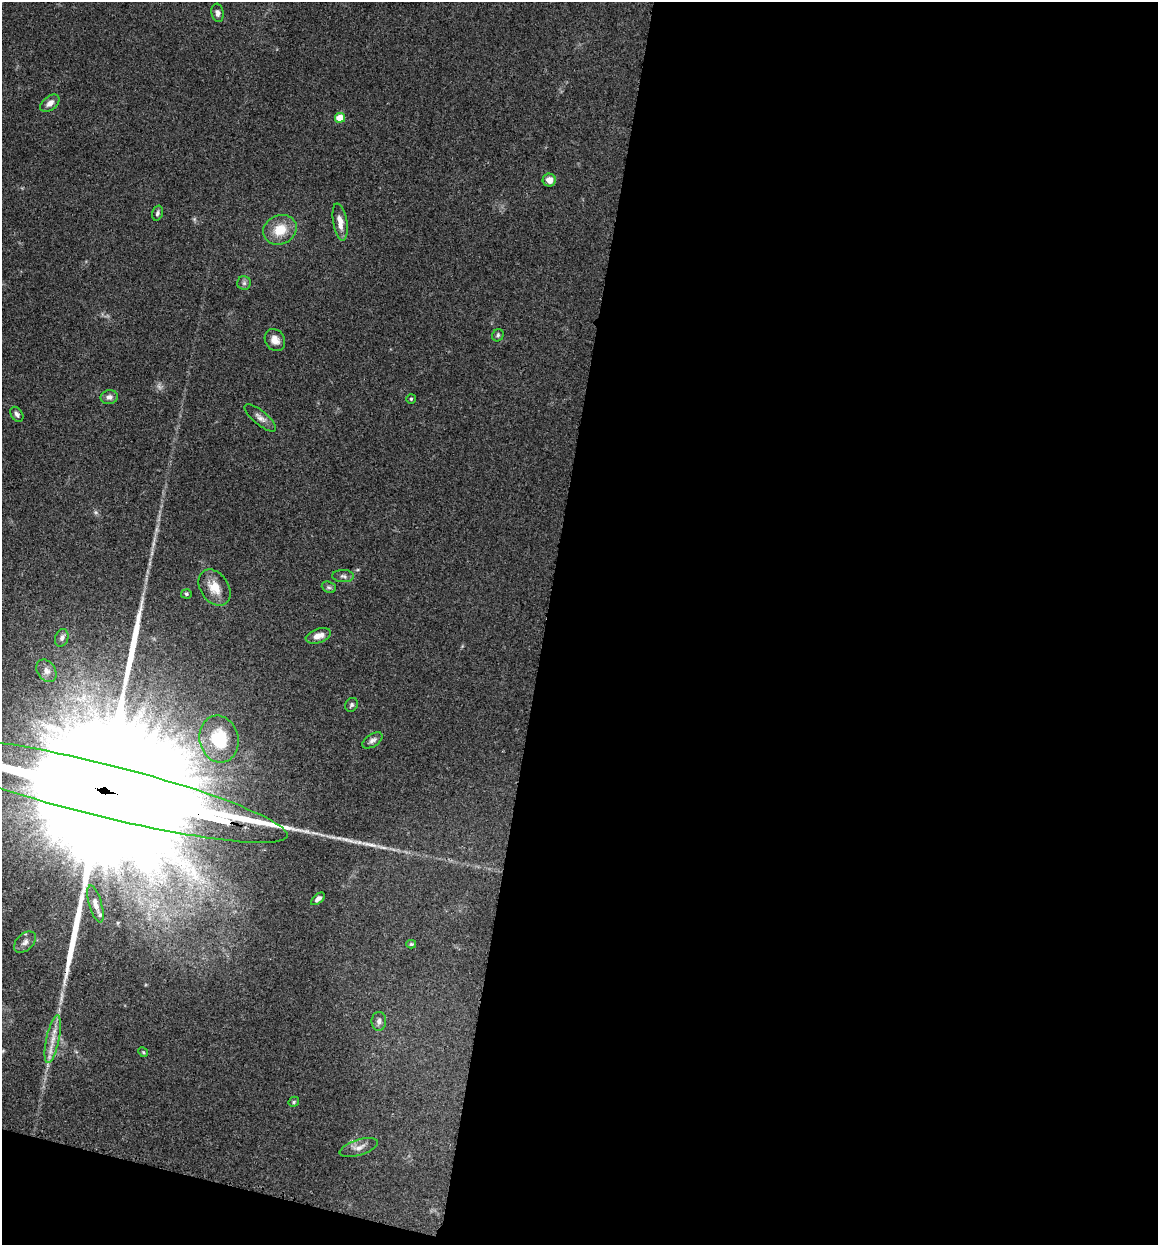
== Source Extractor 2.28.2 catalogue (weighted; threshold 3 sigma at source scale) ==
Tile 16 of 4 x 4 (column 4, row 4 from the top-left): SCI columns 3809-4964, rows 795-2037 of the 6832 x 5775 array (HDU 1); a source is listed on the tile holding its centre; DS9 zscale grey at full resolution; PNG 1160 x 1247 px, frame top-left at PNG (2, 2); each listed source drawn as its Kron ellipse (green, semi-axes under 4 px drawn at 4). Shown black and unused: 55% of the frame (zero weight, under 3 of 4 exposures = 2% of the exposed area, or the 3 px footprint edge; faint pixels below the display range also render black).
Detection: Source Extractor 2.28.2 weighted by HDU 2 'WHT'; one run over the whole footprint, this tile lists its part. Background 0.167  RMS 0.0077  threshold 0.0347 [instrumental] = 3 sigma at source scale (4.5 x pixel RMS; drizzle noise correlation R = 1.50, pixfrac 1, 0.05/0.05 arcsec/px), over >= 5 px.
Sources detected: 35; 1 too faint to see at this stretch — neither listed nor drawn; the other 34 listed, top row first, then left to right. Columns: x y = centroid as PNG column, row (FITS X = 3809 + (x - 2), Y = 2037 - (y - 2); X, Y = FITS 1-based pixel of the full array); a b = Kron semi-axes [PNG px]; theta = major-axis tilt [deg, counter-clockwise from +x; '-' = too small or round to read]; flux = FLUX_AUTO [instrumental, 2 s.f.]
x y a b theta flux
217 13 9 6 -81 2.8
50 103 11 7 39 4.7
340 118 5 5 - 16
549 180 6 6 - 5.7
157 213 8 5 74 1.7
340 222 19 7 -80 7.6
280 230 17 14 25 16
244 283 6 6 - 2
498 335 6 5 - 1.4
275 340 11 9 -55 5.6
109 397 9 7 13 3.3
411 399 5 5 - 0.99
17 414 8 5 -55 2.3
260 418 20 7 -40 4.5
343 576 11 6 -2 2.4
329 587 7 5 -21 1.6
215 588 20 14 -55 12
186 594 5 4 - 1.3
318 636 13 7 18 7
62 638 9 6 71 2.5
46 671 12 9 -56 4.5
351 705 7 6 - 1.8
219 739 23 19 -76 28
372 740 11 6 34 2.7
100 790 193 26 -14 180000
318 899 8 4 41 2.9
95 904 19 6 -74 5.4
25 942 13 8 43 4
411 944 5 4 - 1
379 1021 9 7 -90 3.3
53 1039 24 6 78 9.2
143 1052 5 4 - 0.95
294 1102 5 4 - 1.1
359 1147 20 8 17 5.6
Overlapping masked pixels (flux is a lower limit): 1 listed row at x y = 100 790
Isophote crosses this tile's border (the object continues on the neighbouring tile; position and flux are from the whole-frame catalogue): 1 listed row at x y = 100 790